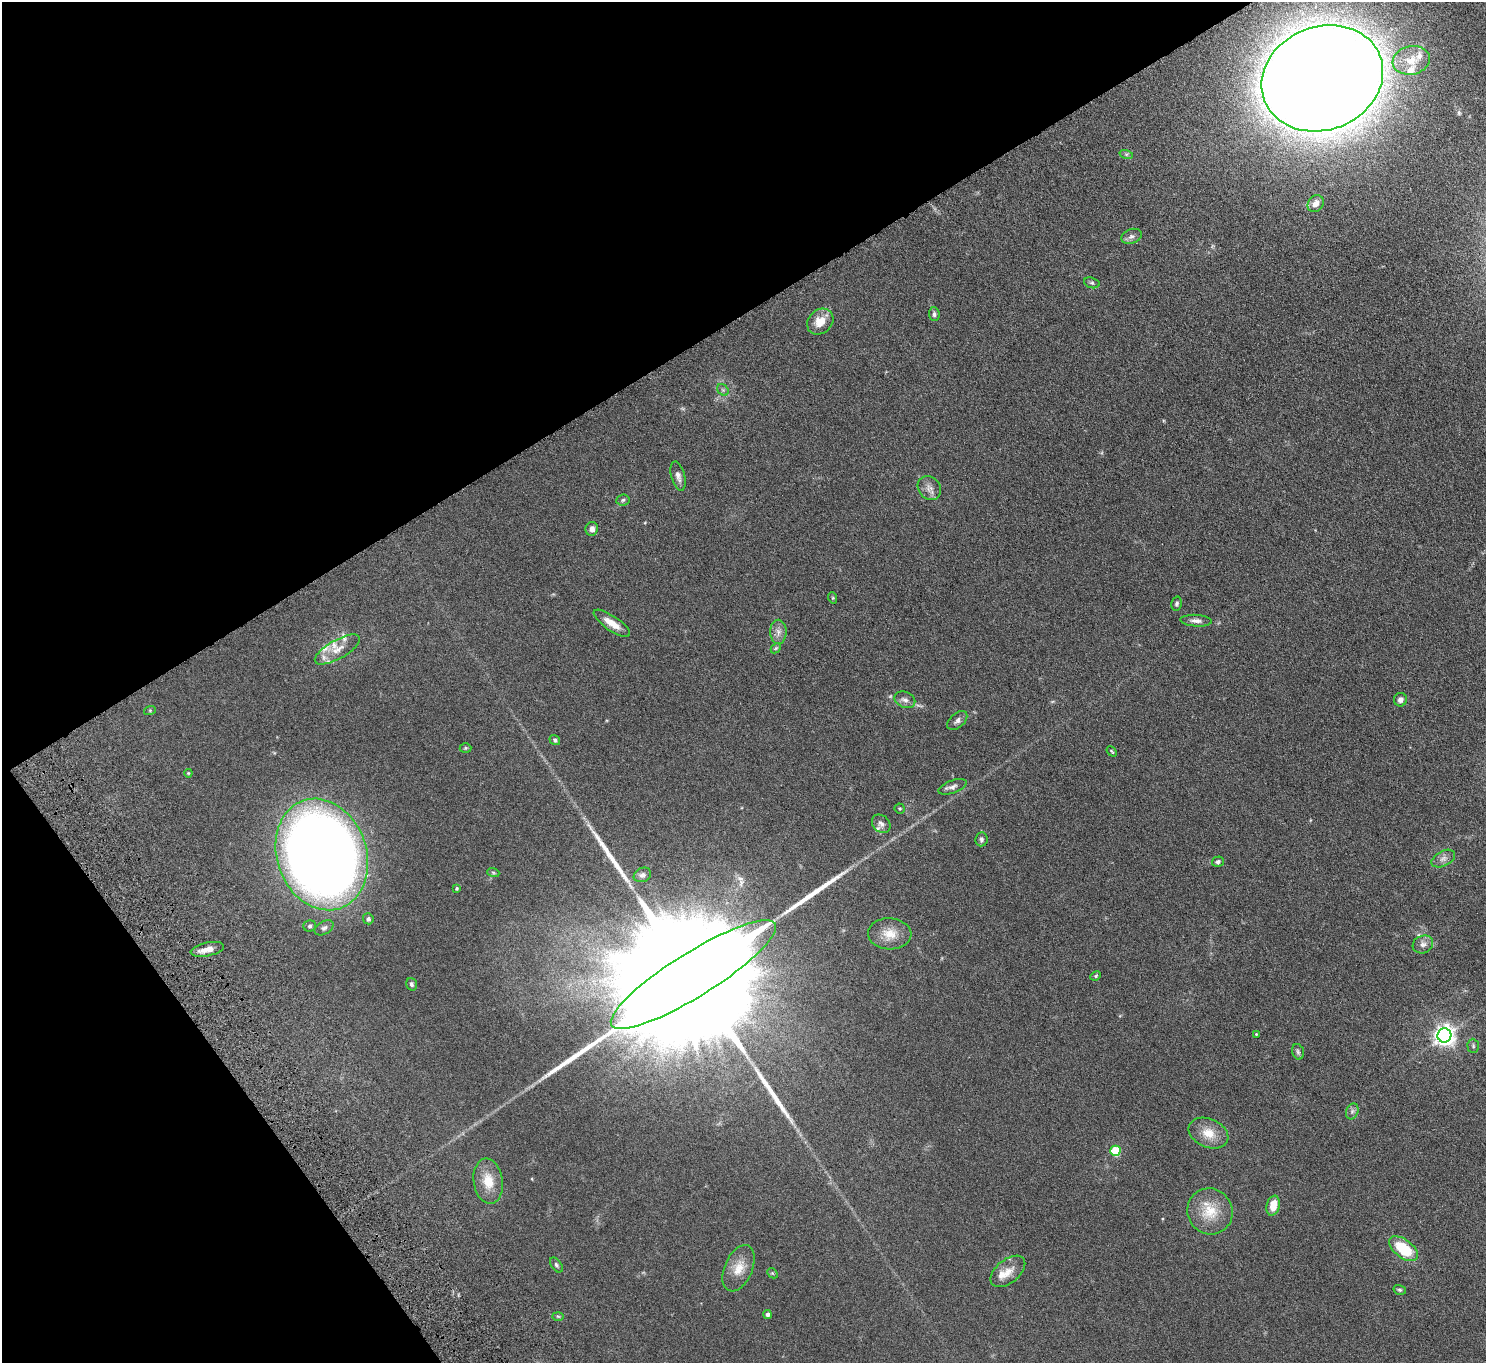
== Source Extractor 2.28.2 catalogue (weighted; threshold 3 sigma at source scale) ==
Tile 5 of 4 x 4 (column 1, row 2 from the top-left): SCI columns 52-1535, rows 2926-4286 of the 6036 x 5989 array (HDU 1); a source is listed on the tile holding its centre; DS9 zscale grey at full resolution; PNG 1488 x 1365 px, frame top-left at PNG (2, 2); each listed source drawn as its Kron ellipse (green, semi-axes under 4 px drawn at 4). Shown black and unused: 30% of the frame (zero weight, under 4 of 8 exposures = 3% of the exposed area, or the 3 px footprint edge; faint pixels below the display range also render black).
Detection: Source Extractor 2.28.2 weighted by HDU 2 'WHT'; one run over the whole footprint, this tile lists its part. Background 0.122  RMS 0.0068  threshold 0.0279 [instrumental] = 3 sigma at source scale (4.09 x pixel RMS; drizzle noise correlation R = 1.36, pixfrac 0.8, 0.05/0.05 arcsec/px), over >= 5 px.
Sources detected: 76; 1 inside a brighter object's white glare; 3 long thin detections or spike segments (spike, bleed or trail) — neither listed nor drawn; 7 inside a brighter listed object's ellipse — not listed separately; the other 65 listed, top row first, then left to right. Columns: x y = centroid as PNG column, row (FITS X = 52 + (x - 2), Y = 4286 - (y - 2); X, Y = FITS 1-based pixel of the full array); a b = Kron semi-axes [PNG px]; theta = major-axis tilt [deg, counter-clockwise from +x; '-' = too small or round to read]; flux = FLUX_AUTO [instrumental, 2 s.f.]
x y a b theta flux
1411 60 19 14 11 9.2
1322 78 62 51 21 3300
1126 154 7 4 -17 1
1316 204 9 7 54 3.8
1131 236 10 7 19 2.1
1092 283 8 5 -17 1.1
934 314 7 5 -84 1.4
820 322 14 11 44 8.6
723 390 6 5 - 1.1
678 476 15 6 -74 2.9
929 488 13 10 -49 3.9
623 500 6 5 - 1.1
592 529 7 6 - 2.8
833 598 6 3 -72 0.58
1177 604 7 5 77 1.2
1196 621 15 6 -3 2.8
612 623 21 7 -34 7.1
778 632 12 8 -89 3.2
776 648 6 4 44 0.83
337 649 25 9 29 7.8
905 700 11 7 -24 2.8
1400 700 6 6 - 2.5
150 710 6 4 19 0.65
957 721 12 7 41 2.3
555 740 5 4 - 1
465 748 6 5 - 0.84
1112 751 6 3 -49 0.74
188 773 4 4 - 0.55
952 787 15 6 20 2.4
900 808 5 5 - 0.9
881 824 10 8 -44 2.4
981 839 7 6 - 1.3
322 854 57 45 -71 910
1443 859 13 7 27 2.9
1218 862 6 5 - 1.3
493 872 6 4 -20 0.78
642 875 9 7 24 1.9
457 888 4 4 - 0.72
368 919 5 5 - 1.4
310 926 6 5 - 1.2
324 928 10 6 30 1.8
890 934 21 15 -3 9.4
1423 944 10 8 19 2.9
207 949 17 6 11 5.5
693 975 96 22 32 79000
1096 976 5 4 - 0.82
411 984 6 5 - 1.2
1256 1034 4 3 - 0.53
1444 1035 7 7 - 360
1473 1046 7 5 -87 1.1
1298 1052 8 5 -73 1.2
1352 1111 8 6 69 1.6
1208 1133 21 14 -24 9.7
1115 1151 5 5 - 33
488 1181 23 14 -81 12
1273 1206 10 6 77 8.5
1210 1211 23 22 - 15
1403 1249 17 9 -37 22
556 1265 8 5 -54 1.2
739 1268 24 14 66 9.9
1008 1271 20 11 39 6.4
772 1273 6 4 -43 0.73
1400 1290 6 5 - 1
767 1315 4 4 - 1.5
558 1316 6 4 -2 0.67